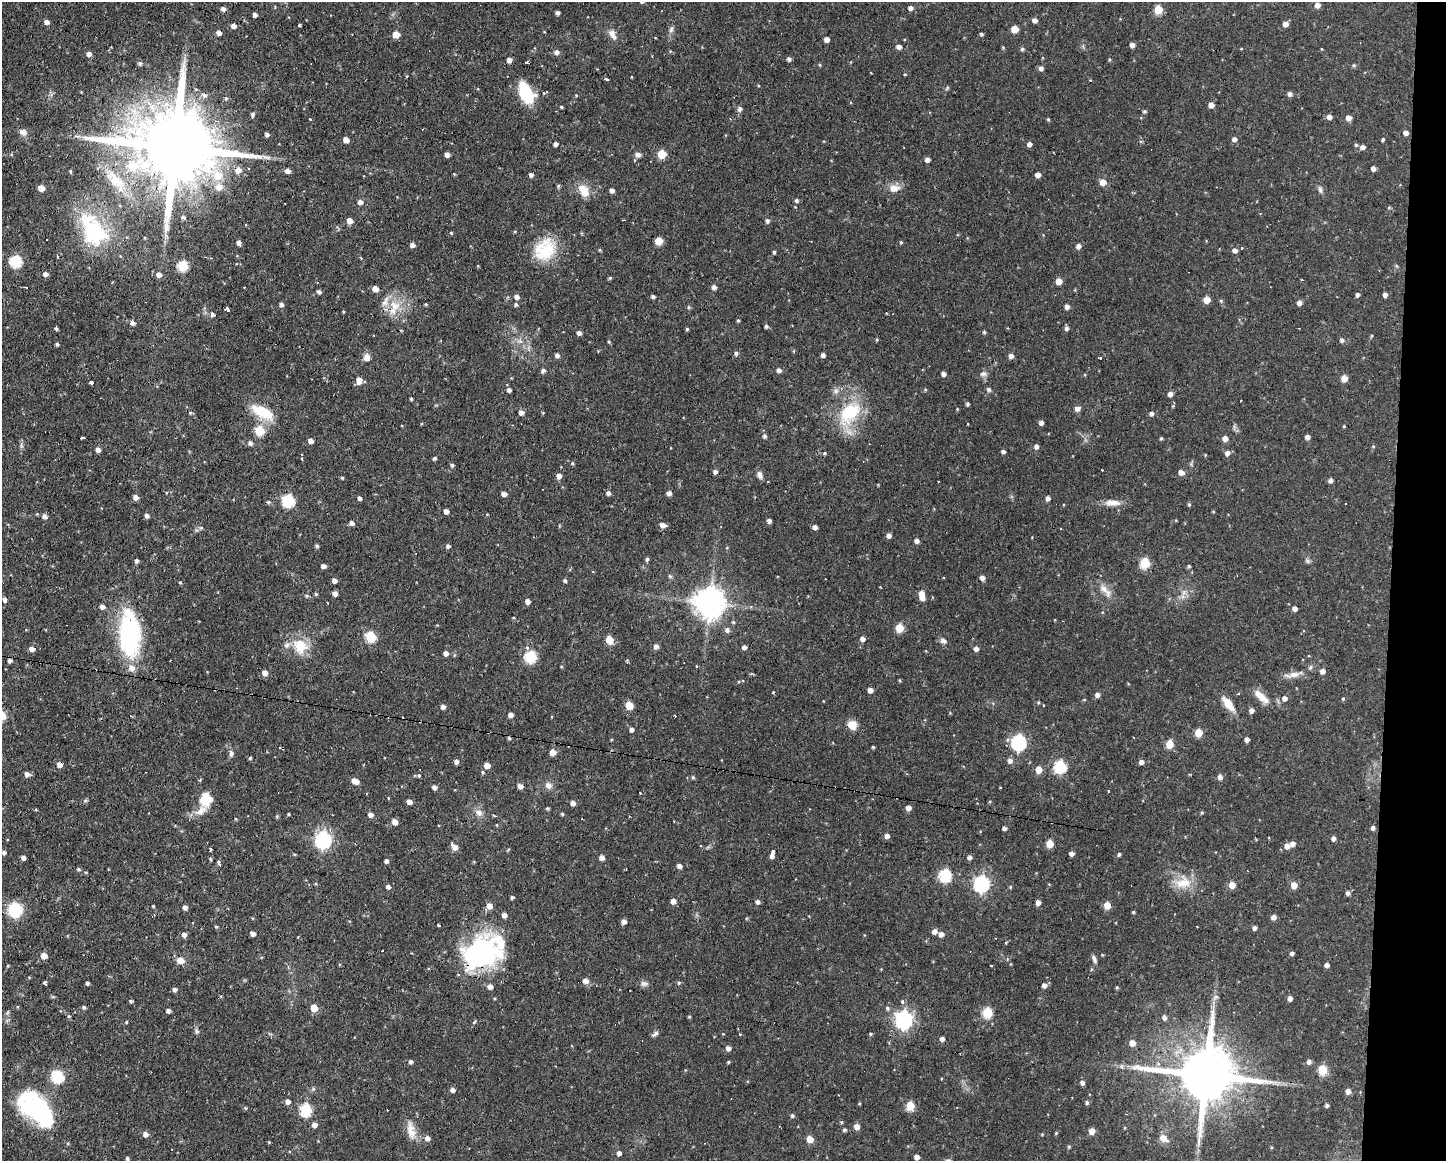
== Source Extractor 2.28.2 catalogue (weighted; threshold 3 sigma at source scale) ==
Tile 6 of 3 x 4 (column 3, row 2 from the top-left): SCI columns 2996-4439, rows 2319-3477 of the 4658 x 4636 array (HDU 1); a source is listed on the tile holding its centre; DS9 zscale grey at full resolution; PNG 1448 x 1163 px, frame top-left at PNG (2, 2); no overlay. Shown black and unused: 4% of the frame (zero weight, under 2 of 3 exposures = <1% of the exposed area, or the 3 px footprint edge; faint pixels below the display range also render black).
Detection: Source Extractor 2.28.2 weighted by HDU 2 'WHT'; one run over the whole footprint, this tile lists its part. Background 0.108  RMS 0.0061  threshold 0.0276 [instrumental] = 3 sigma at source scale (4.5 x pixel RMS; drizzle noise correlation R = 1.50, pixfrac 1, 0.05/0.05 arcsec/px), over >= 5 px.
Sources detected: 480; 1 too faint to see at this stretch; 20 cosmic-ray / hot-pixel residue — not listed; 14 inside a brighter listed object's ellipse — not listed separately; the other 445 listed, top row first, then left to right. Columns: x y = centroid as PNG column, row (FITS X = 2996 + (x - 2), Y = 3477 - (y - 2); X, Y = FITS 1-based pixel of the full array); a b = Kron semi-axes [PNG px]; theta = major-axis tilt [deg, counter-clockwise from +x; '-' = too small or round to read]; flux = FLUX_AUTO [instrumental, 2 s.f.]
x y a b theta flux
1317 5 5 5 - 3.4
911 8 5 5 - 2.3
223 9 4 4 - 2.2
1158 10 5 5 - 17
558 13 4 4 - 1.9
255 15 4 4 - 2.4
1035 20 5 4 - 3
47 22 5 5 - 2.5
1285 24 5 5 - 3.5
299 25 4 3 - 2.4
233 26 5 5 - 2.9
671 29 10 6 81 1.9
1014 29 5 5 - 11
219 33 5 4 - 3.2
612 33 10 9 - 3.4
981 34 5 4 - 0.94
396 35 5 5 - 8.6
827 39 4 4 - 3.7
1132 45 4 4 - 2.6
899 47 5 5 - 2.6
1022 49 5 5 - 1.1
557 52 6 5 - 2.5
89 54 5 5 - 2.5
789 59 5 4 - 1.9
509 60 4 4 - 3.4
1109 60 4 3 - 0.61
140 63 5 5 - 1.2
527 63 4 2 - 0.98
820 65 5 3 - 0.57
1354 65 5 5 - 0.83
1041 68 5 5 - 2.1
905 74 4 3 - 0.56
407 76 3 3 - 0.83
606 79 4 3 - 2
947 88 7 4 46 0.82
526 93 25 12 -65 22
544 93 4 4 - 0.87
1290 94 5 4 - 2.3
204 95 6 5 - 2.2
576 95 4 4 - 0.53
226 99 5 4 - 1.1
1211 105 5 5 - 4.1
561 107 3 2 - 0.66
740 109 7 6 - 1.8
1145 111 5 4 - 0.81
253 115 6 4 87 1.3
1329 117 5 5 - 2.7
1348 118 5 5 - 3.6
310 119 3 3 - 2.3
1048 119 4 4 - 0.75
23 132 12 8 -23 3
1406 133 5 5 - 2.7
267 134 4 4 - 1.8
1234 139 5 5 - 2.3
1383 139 4 3 - 0.98
346 140 5 4 - 4.4
555 144 4 4 - 2
1029 144 5 4 - 2.5
1356 145 4 4 - 0.89
174 147 34 18 -8 12000
1362 147 5 5 - 2.8
447 154 4 4 - 3
662 154 5 5 - 19
638 155 8 7 - 2.3
927 159 4 4 - 2.5
1373 168 5 4 - 2.4
238 170 7 6 - 4.5
70 171 4 3 - 0.73
287 171 5 5 - 3.2
454 174 4 4 - 0.51
218 175 11 9 -46 11
531 175 5 4 - 1.9
1038 175 5 4 - 3.4
116 181 41 15 -53 20
1103 182 5 5 - 6.8
558 186 6 4 70 0.89
219 187 8 8 - 5.1
41 188 5 4 - 6.7
894 188 15 9 4 5.6
612 190 5 4 - 2.2
1320 190 11 5 -80 1.8
584 191 17 10 -58 8.7
796 201 5 4 - 1.2
360 202 5 5 - 2.8
795 207 3 3 - 0.44
1389 207 5 3 - 0.61
183 218 3 3 - 4
767 220 5 5 - 1.4
350 221 5 4 - 5
93 231 43 26 -58 54
451 232 4 3 - 0.6
659 241 5 5 - 13
901 242 4 4 - 0.76
239 243 5 4 - 2.6
412 245 5 4 - 2.4
1078 246 5 4 - 3.1
1242 248 3 3 - 1.1
545 250 25 20 51 28
600 250 4 4 - 0.63
1235 250 5 5 - 2.7
774 252 4 3 - 0.92
211 258 3 3 - 0.44
361 258 3 3 - 0.42
16 261 6 6 - 52
183 266 6 5 - 36
1396 266 5 5 - 0.81
45 274 5 5 - 2.5
159 275 5 5 - 3.1
610 278 5 4 - 0.79
1059 281 5 5 - 6.3
714 287 5 5 - 2.3
375 289 5 5 - 5.2
319 292 5 4 - 1.6
1357 295 5 4 - 1.6
1385 295 4 4 - 2.3
653 296 4 3 - 1.5
517 297 5 5 - 2.4
1207 300 5 5 - 8.5
1221 301 5 4 - 0.8
1299 303 5 4 - 2.8
281 304 5 4 - 2
426 304 4 3 - 0.64
516 304 5 4 - 1.2
394 306 19 13 -26 11
1067 306 5 4 - 2.5
689 307 5 5 - 0.86
227 309 5 3 - 7.2
212 314 6 5 - 1.5
738 321 4 4 - 0.73
132 323 6 4 -50 2.8
766 326 4 4 - 1.3
56 328 3 3 - 0.97
1066 328 5 4 - 1.8
687 329 4 4 - 0.8
984 332 4 4 - 0.85
579 333 4 4 - 2.4
1371 335 5 4 - 0.67
877 340 5 3 - 0.62
1342 340 5 5 - 1.5
609 342 5 4 - 0.62
57 344 3 3 - 1.1
736 353 5 5 - 1.5
557 355 5 5 - 2.1
823 355 4 4 - 2.1
1011 356 6 5 - 2.5
367 357 9 8 - 3.9
1100 358 3 3 - 3.1
779 370 5 4 - 2.3
543 371 5 5 - 1.7
943 374 4 4 - 2.5
983 374 11 6 9 2.1
1344 378 5 5 - 7.4
359 380 7 5 87 4.8
91 382 3 3 - 4.7
925 389 5 3 - 0.58
989 389 5 5 - 1.5
509 390 4 4 - 1.8
836 391 8 6 89 2.2
1170 394 5 4 - 3.4
411 399 3 3 - 0.78
968 404 4 3 - 1.3
1173 406 5 4 - 0.68
1077 408 5 5 - 3.5
262 412 29 13 -28 18
521 412 5 5 - 2.6
190 413 5 4 - 0.82
543 413 4 3 - 0.49
849 413 38 23 52 33
1151 413 5 4 - 2.1
1041 422 4 4 - 2.4
968 424 4 2 - 0.37
1344 426 3 3 - 0.55
260 431 6 5 - 26
765 436 5 4 - 1.5
1307 437 4 4 - 2.7
83 438 4 3 - 1.5
1161 438 4 3 - 0.81
1225 438 5 4 - 3.8
310 441 5 4 - 3.1
250 443 6 5 - 1.8
21 446 9 3 -85 1.4
1036 446 5 4 - 2.2
1373 446 5 4 - 0.65
98 450 5 5 - 2.3
1003 451 4 4 - 1.3
824 453 5 4 - 0.78
1227 453 6 5 - 2.3
435 458 5 4 - 1.1
572 463 5 4 - 0.8
452 465 5 4 - 1.1
715 472 4 4 - 2.2
1181 472 5 5 - 3.4
760 475 9 6 -67 2.6
559 476 5 5 - 3.6
342 477 5 3 - 0.77
1330 480 4 4 - 2.3
608 493 5 5 - 1.7
669 493 5 4 - 2.9
504 494 4 4 - 3.2
136 497 5 5 - 3.2
360 498 4 3 - 2.1
1048 498 5 4 - 2.6
288 500 6 6 - 63
269 502 5 4 - 0.95
1112 503 19 8 -2 5.8
1345 503 3 2 - 0.89
1189 504 5 4 - 0.81
446 511 4 4 - 3.1
1213 511 4 3 - 0.48
45 516 5 5 - 2.5
147 516 5 4 - 2
769 521 4 4 - 2.1
352 523 5 4 - 2.3
662 525 6 5 - 3.3
815 527 4 4 - 2.4
889 535 4 4 - 2.8
917 541 5 4 - 2.5
317 546 5 4 - 1
448 546 5 4 - 1.5
647 559 5 4 - 1.2
1307 561 8 6 -22 1.3
1145 563 6 5 - 32
323 566 4 4 - 2.3
1189 566 4 4 - 0.82
670 576 6 5 - 1
982 578 5 5 - 2.7
334 580 4 4 - 2.5
565 581 5 4 - 1
180 582 4 4 - 0.62
1104 589 15 9 -49 5.3
1184 592 8 6 53 2.6
335 593 4 4 - 2.8
921 593 5 5 - 4.2
316 594 4 4 - 0.79
307 596 5 5 - 1.1
5 600 5 4 - 1.8
527 601 5 5 - 2.4
710 602 9 9 - 960
102 607 5 4 - 2.6
1294 608 4 4 - 2.7
899 628 5 5 - 19
727 630 6 6 - 2.2
129 636 48 24 -87 69
371 637 6 5 - 37
862 639 5 4 - 2.6
609 640 5 5 - 15
943 641 9 6 -27 2.1
656 646 5 5 - 2.6
300 647 22 20 -72 15
744 647 4 4 - 2.3
32 649 5 5 - 3.5
976 649 5 4 - 2.8
446 653 5 4 - 2.7
530 657 6 6 - 51
10 661 4 4 - 2
1322 671 5 5 - 2.9
265 673 5 5 - 4.1
1293 675 25 7 11 5.3
900 680 5 3 - 0.59
870 690 4 4 - 3.9
773 692 4 4 - 0.49
1239 693 3 3 - 0.76
1097 695 5 5 - 2.8
1261 696 24 8 -40 7.2
1284 698 6 5 - 2.7
1343 699 5 4 - 0.75
1038 702 4 3 - 0.65
1228 704 19 8 -52 8.5
629 705 5 5 - 13
1043 705 3 2 - 0.59
443 707 4 4 - 2.2
1251 710 5 4 - 2.6
510 715 4 4 - 2.5
852 725 9 8 - 7.5
632 729 4 4 - 2.1
1198 733 5 5 - 14
1247 739 4 4 - 2.6
1018 742 7 6 - 120
1169 744 5 5 - 16
873 747 3 3 - 0.72
553 752 5 5 - 5.4
231 753 9 6 -86 2.1
250 758 4 3 - 1
456 761 5 4 - 2.3
1010 761 6 5 - 2.6
1141 762 5 5 - 2.9
60 765 5 5 - 3.5
487 765 5 4 - 5.2
1060 766 6 6 - 59
1039 770 5 5 - 8
27 774 6 5 - 2.8
419 775 5 4 - 0.77
693 777 5 4 - 0.81
1220 777 5 5 - 2.5
200 780 3 3 - 1
355 781 7 5 -28 5.2
548 785 9 8 - 2.9
520 786 4 4 - 3.6
434 787 4 4 - 2.5
204 797 19 9 68 8.5
85 801 6 4 18 0.87
409 802 5 4 - 3.2
990 802 4 3 - 0.68
573 803 5 4 - 3
547 808 4 4 - 0.86
908 808 5 5 - 3.5
479 813 11 8 -35 3.4
1202 813 4 3 - 0.72
288 814 3 3 - 0.66
562 814 4 4 - 0.8
370 815 5 5 - 3.1
494 815 5 3 - 0.89
277 816 5 3 - 0.66
236 819 4 3 - 0.5
395 822 6 5 - 3.4
497 825 5 3 - 0.44
1004 828 4 4 - 2.1
1373 828 5 4 - 1.7
887 836 5 4 - 2.9
1333 838 5 4 - 2
1255 839 6 2 -68 0.44
323 840 7 7 - 180
1050 844 5 5 - 10
1293 844 5 5 - 2.8
1287 846 6 6 - 3.7
455 847 6 6 - 3.7
210 849 4 3 - 2.1
773 852 6 3 72 23
4 853 5 4 - 1.7
1071 853 4 4 - 2.4
1119 854 5 4 - 1.1
969 857 5 4 - 2
23 858 4 4 - 2.3
602 858 5 4 - 3.2
210 859 5 3 - 0.63
386 861 4 4 - 1.8
219 863 6 4 -76 1.5
679 866 4 4 - 2.7
78 869 5 4 - 1
626 869 3 2 - 0.77
945 875 6 6 - 58
1183 883 24 17 8 13
981 884 7 6 - 160
1232 885 5 5 - 7
1294 885 5 5 - 7.1
388 887 5 4 - 1.7
1010 887 5 3 - 0.58
1348 893 5 5 - 2
512 897 4 3 - 1.2
673 901 5 4 - 3.6
758 902 5 5 - 1.8
1038 902 5 4 - 3.5
1107 905 5 5 - 9.2
153 906 3 3 - 0.53
489 906 6 6 - 4
185 907 5 4 - 2.4
15 910 14 13 - 22
1133 912 4 3 - 0.76
504 915 5 4 - 3
1273 917 5 5 - 3
624 921 5 4 - 2.9
439 925 4 3 - 0.85
216 927 4 4 - 0.75
1197 927 3 2 - 0.47
1254 928 4 4 - 1.9
934 931 5 5 - 3.1
253 934 4 4 - 2.9
941 934 5 5 - 3.1
184 935 5 4 - 2.4
1006 943 5 3 - 0.48
383 951 3 2 - 0.93
482 951 42 36 14 84
1292 953 4 4 - 1.6
1102 955 4 4 - 0.51
44 956 5 5 - 5.5
1094 959 11 5 -67 1.8
180 960 10 8 -13 4.2
1327 965 4 4 - 2.3
1091 969 5 3 - 0.64
585 981 5 5 - 3.7
45 983 3 3 - 4.5
87 983 4 3 - 1.2
679 983 5 5 - 1.1
644 984 10 8 -2 2.1
1044 985 5 5 - 2.6
490 986 5 5 - 3.2
1117 987 4 3 - 0.79
174 989 5 4 - 1.8
1216 997 7 5 29 1.5
1290 998 4 4 - 3
131 1001 4 3 - 1
902 1002 4 4 - 1.8
84 1007 4 4 - 1.5
314 1008 5 5 - 11
887 1008 6 5 - 1.1
168 1010 5 4 - 1.9
7 1013 6 4 46 0.94
987 1013 6 5 - 34
689 1017 4 4 - 0.64
1164 1017 5 4 - 2.2
904 1020 7 7 - 220
126 1022 4 3 - 0.58
197 1031 7 5 -54 1.3
655 1034 10 5 41 1.7
870 1034 5 4 - 0.72
942 1039 5 4 - 2.2
1132 1043 5 5 - 5.7
728 1048 5 5 - 2.9
411 1062 4 4 - 1.9
728 1062 4 3 - 0.73
1309 1062 5 5 - 2.1
1121 1067 7 4 -46 1.2
1322 1070 5 5 - 27
1206 1075 20 15 -8 4900
57 1076 6 6 - 61
1082 1083 5 5 - 1.9
453 1090 5 5 - 2.4
1348 1091 5 5 - 3.2
288 1102 5 5 - 2.9
1087 1102 4 4 - 1.4
859 1103 4 3 - 0.58
1327 1105 4 4 - 1.6
910 1106 5 5 - 20
245 1108 5 4 - 0.72
305 1110 6 6 - 56
39 1112 43 24 -44 64
792 1115 5 5 - 1.2
841 1122 4 4 - 0.74
314 1125 5 5 - 3
857 1126 5 5 - 3.7
844 1130 4 4 - 1.1
411 1131 25 11 -76 7.7
1091 1131 5 4 - 7.5
1056 1133 5 3 - 0.59
145 1134 5 5 - 3.1
1042 1134 3 3 - 0.54
427 1138 6 5 - 2.7
1163 1138 10 9 - 4.7
810 1139 5 5 - 9
269 1142 4 3 - 0.51
1069 1147 4 3 - 0.8
1271 1147 5 3 - 0.55
619 1153 5 4 - 2.4
917 1157 4 4 - 3.5
127 1159 4 4 - 1.2
Overlapping masked pixels (flux is a lower limit): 6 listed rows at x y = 174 147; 238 170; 1293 675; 60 765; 482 951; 1206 1075